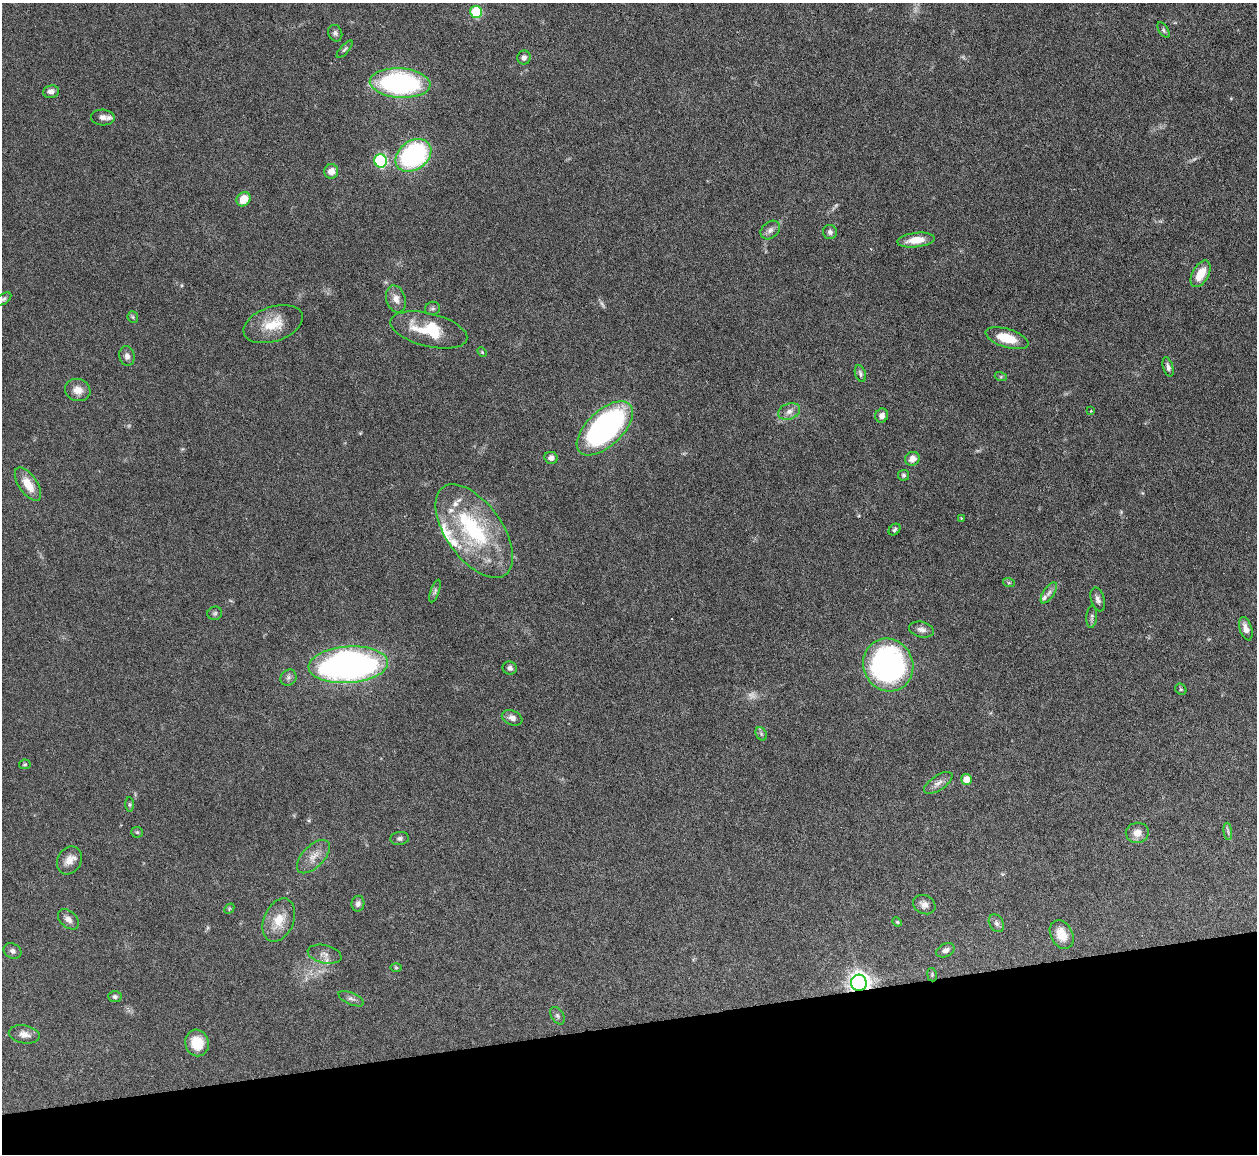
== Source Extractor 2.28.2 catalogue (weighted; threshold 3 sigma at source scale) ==
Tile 14 of 4 x 4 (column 2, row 4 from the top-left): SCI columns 1256-2510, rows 256-1407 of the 5021 x 5000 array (HDU 1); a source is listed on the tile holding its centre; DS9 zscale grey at full resolution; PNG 1259 x 1156 px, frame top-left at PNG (2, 3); each listed source drawn as its Kron ellipse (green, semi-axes under 4 px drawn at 4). Shown black and unused: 11% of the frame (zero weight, under 3 of 6 exposures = <1% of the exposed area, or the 3 px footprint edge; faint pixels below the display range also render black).
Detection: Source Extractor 2.28.2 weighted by HDU 2 'WHT'; one run over the whole footprint, this tile lists its part. Background 0.146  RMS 0.0041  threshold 0.0169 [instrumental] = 3 sigma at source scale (4.09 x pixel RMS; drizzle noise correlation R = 1.36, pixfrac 0.8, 0.05/0.05 arcsec/px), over >= 5 px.
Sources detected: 95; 4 too faint to see at this stretch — neither listed nor drawn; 7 inside a brighter listed object's ellipse — not listed separately; the other 84 listed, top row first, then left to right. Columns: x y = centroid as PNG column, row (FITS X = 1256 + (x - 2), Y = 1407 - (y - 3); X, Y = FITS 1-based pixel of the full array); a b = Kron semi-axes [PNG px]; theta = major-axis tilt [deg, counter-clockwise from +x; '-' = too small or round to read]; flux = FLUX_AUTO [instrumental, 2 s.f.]
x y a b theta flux
476 12 6 6 - 23
1163 30 9 4 -57 0.76
335 33 8 7 - 1
345 49 11 4 49 0.82
524 58 7 6 - 1.4
400 83 30 14 -4 73
51 91 8 6 8 1.8
103 117 12 8 -4 1.7
413 155 19 14 37 63
381 161 7 6 - 44
331 171 7 7 - 3.4
243 199 7 6 - 6.3
770 230 11 8 42 1.7
830 232 7 7 - 1.3
916 240 18 7 6 6.1
1201 274 14 8 61 6.9
4 299 9 5 37 0.85
396 299 14 9 -72 3
432 308 7 6 - 0.89
133 317 6 5 - 0.54
273 324 31 17 18 9.5
429 330 39 16 -14 16
1007 338 22 9 -17 9.1
482 352 5 3 - 0.38
127 356 10 7 -80 1.7
1168 367 10 5 -73 1.3
860 374 9 5 -71 0.91
1001 377 6 4 -18 0.54
78 390 13 11 -19 3.6
789 411 11 8 20 2.4
1091 411 3 2 - 0.3
882 415 7 6 - 1.9
605 428 35 17 43 100
551 458 7 6 - 1.8
912 459 7 6 - 2.6
904 475 5 5 - 0.68
28 484 19 9 -56 6.8
961 518 4 4 - 0.27
895 530 6 5 - 0.72
474 531 54 28 -55 40
1009 583 6 4 -18 0.47
435 591 12 4 71 0.97
1049 593 12 5 55 1.6
1098 599 12 7 -72 1.6
215 613 7 6 - 0.83
1092 617 11 5 86 1
1246 629 12 6 -73 2.7
921 630 12 7 -12 1.9
348 665 40 18 4 170
888 665 27 24 -62 110
510 668 7 6 - 1.2
288 678 8 7 - 1.2
1181 689 6 5 - 0.53
512 718 10 7 -21 1.9
761 734 7 5 -60 0.73
25 764 5 4 - 0.49
966 779 5 5 - 4.6
938 783 16 7 34 2.3
130 805 7 4 -90 0.5
1228 831 9 3 -85 0.77
137 832 6 5 - 0.52
1137 833 11 10 - 3.5
400 838 9 6 7 1
313 857 21 11 46 4.4
69 860 14 11 59 3.4
358 904 8 6 78 1.2
924 905 12 9 -26 2
229 909 6 4 47 0.44
68 919 12 8 -42 2
279 920 23 15 67 7.8
897 922 5 4 - 0.48
996 923 9 7 -59 1.2
1062 934 15 11 -62 6
945 950 9 6 26 1.4
12 951 9 7 -31 1.4
324 954 17 9 -13 2.6
396 968 6 4 -1 0.47
932 975 7 4 -80 0.55
859 983 8 8 - 200
115 997 7 5 -3 0.9
351 999 14 6 -24 1.5
557 1016 9 6 -59 1
24 1034 15 9 -10 2.5
197 1043 13 12 - 8.6
Overlapping masked pixels (flux is a lower limit): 1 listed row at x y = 859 983